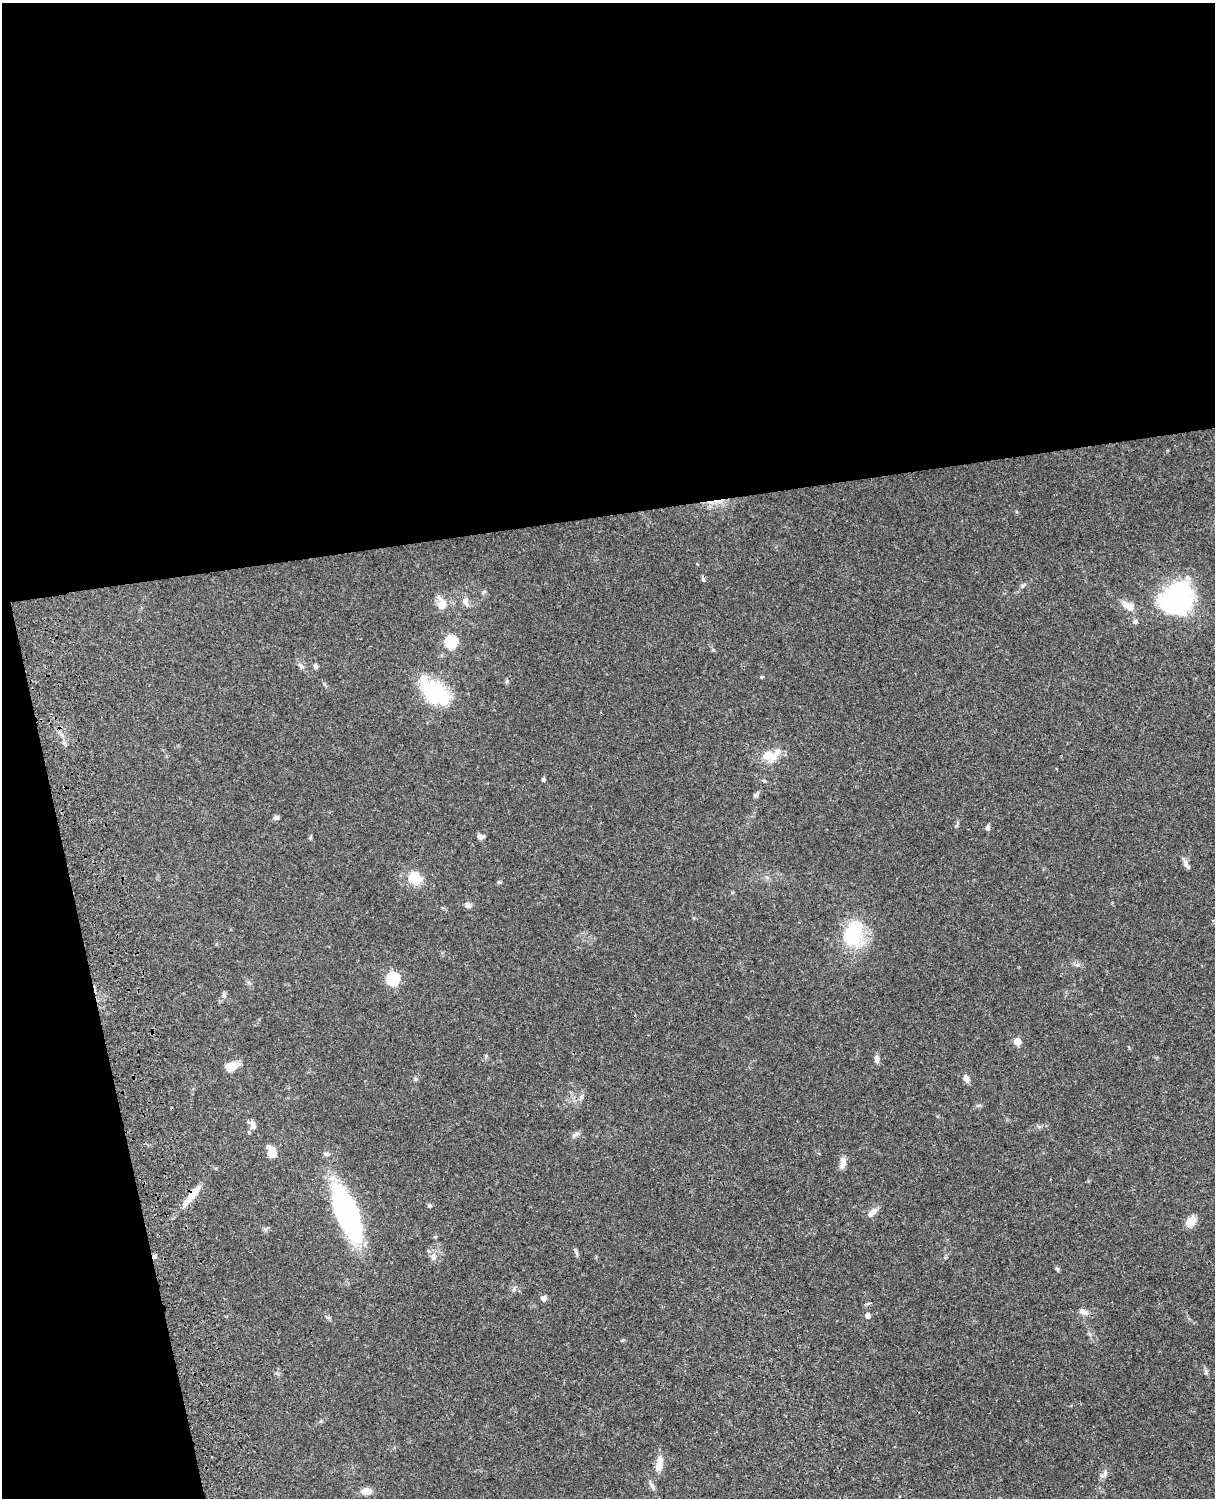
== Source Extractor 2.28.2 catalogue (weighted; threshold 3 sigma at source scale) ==
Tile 1 of 4 x 3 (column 1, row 1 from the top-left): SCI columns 121-1333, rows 3269-4764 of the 5090 x 4927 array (HDU 1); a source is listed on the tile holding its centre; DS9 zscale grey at full resolution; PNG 1217 x 1500 px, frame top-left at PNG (2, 3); no overlay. Shown black and unused: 40% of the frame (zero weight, under 3 of 4 exposures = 6% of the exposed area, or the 3 px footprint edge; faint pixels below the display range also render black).
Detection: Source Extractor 2.28.2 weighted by HDU 2 'WHT'; one run over the whole footprint, this tile lists its part. Background 0.0822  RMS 0.006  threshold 0.0272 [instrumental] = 3 sigma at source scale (4.5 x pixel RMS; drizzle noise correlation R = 1.50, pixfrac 1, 0.05/0.05 arcsec/px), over >= 5 px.
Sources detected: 57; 2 cosmic-ray / hot-pixel residue — not listed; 1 inside a brighter listed object's ellipse — not listed separately; the other 54 listed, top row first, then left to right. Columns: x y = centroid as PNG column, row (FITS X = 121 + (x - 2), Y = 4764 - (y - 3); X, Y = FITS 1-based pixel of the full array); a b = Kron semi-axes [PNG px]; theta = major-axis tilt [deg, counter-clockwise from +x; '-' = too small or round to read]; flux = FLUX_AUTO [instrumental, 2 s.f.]
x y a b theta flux
1023 585 10 4 36 1.4
484 592 6 4 19 0.82
1177 598 28 24 40 110
465 602 14 7 -76 3.1
441 604 16 10 -79 7.3
1128 606 18 8 -34 6.2
451 642 6 6 - 60
301 666 10 6 -40 1.9
316 666 6 5 - 1.4
762 677 5 4 - 0.6
507 681 6 4 71 0.85
434 692 29 15 -44 56
768 756 24 13 -9 10
544 779 5 4 - 1.2
757 794 9 5 62 1.6
276 818 7 5 22 1.6
957 823 9 3 77 0.98
988 828 7 5 76 1.5
480 836 7 6 - 2.9
1186 864 15 5 -66 2.5
415 878 13 12 - 13
468 905 8 7 - 2.1
853 934 28 20 73 37
393 979 6 6 - 71
224 995 8 5 -75 1.3
1017 1041 5 5 - 12
486 1056 6 4 -90 0.8
877 1059 10 5 -82 2.5
231 1066 14 10 21 6.9
966 1078 9 6 -69 3.2
415 1079 6 4 -72 0.8
253 1125 13 8 -79 2.9
576 1134 12 5 26 1.8
272 1152 10 7 -65 10
326 1154 9 5 -6 1.4
843 1163 15 7 81 4
192 1195 27 7 52 10
430 1205 6 5 - 0.89
347 1212 46 16 -68 140
872 1213 16 7 46 3.7
1191 1221 12 8 50 7.7
576 1252 12 4 -65 1.2
154 1256 6 4 43 1.1
433 1257 10 6 -80 2.3
1057 1269 6 5 - 0.93
514 1289 6 5 - 1.2
544 1298 7 6 - 2
1083 1312 14 6 -28 2.9
868 1316 5 5 - 3.4
623 1340 5 4 - 0.65
1206 1371 9 4 90 1.2
659 1464 22 8 77 7
1105 1473 14 5 61 2.4
366 1491 11 7 1 4.8
Overlapping masked pixels (flux is a lower limit): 2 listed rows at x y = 192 1195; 154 1256
Unlisted compact peaks at least as high as the median listed source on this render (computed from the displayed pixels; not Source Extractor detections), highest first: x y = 713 650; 499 882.